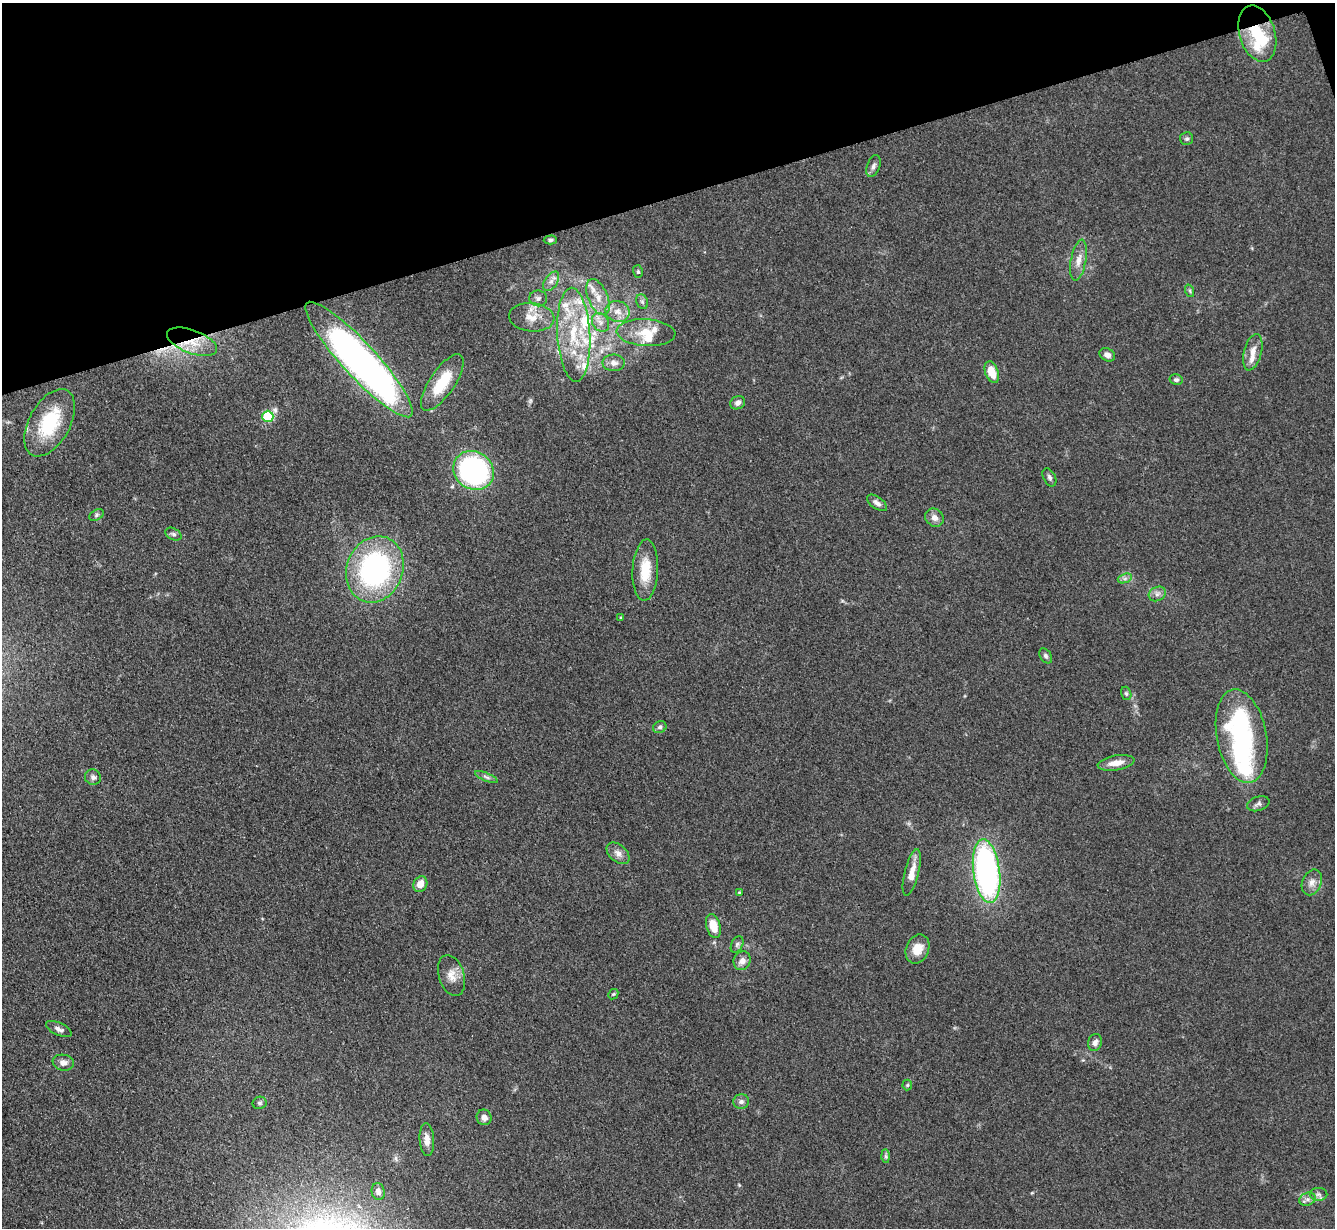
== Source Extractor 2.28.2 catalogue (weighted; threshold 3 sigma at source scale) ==
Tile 3 of 4 x 4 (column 3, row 1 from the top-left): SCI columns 2675-4007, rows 3957-5182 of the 5350 x 5332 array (HDU 1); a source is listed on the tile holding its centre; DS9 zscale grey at full resolution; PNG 1337 x 1230 px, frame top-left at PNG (2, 3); each listed source drawn as its Kron ellipse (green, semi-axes under 4 px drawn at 4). Shown black and unused: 16% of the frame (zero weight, under 3 of 4 exposures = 1% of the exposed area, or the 3 px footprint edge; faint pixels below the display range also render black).
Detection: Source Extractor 2.28.2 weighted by HDU 2 'WHT'; one run over the whole footprint, this tile lists its part. Background 0.116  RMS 0.0069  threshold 0.031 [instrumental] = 3 sigma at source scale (4.5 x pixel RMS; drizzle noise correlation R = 1.50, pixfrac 1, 0.05/0.05 arcsec/px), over >= 5 px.
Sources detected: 84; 1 too faint to see at this stretch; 3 inside a brighter object's white glare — neither listed nor drawn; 10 inside a brighter listed object's ellipse — not listed separately; the other 70 listed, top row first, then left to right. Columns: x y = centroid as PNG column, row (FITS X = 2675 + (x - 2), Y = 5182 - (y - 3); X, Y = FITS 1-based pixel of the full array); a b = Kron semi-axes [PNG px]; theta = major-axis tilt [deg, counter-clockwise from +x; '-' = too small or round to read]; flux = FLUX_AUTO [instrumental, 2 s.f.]
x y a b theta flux
1257 34 29 18 -73 30
1187 139 6 6 - 1.6
873 166 11 6 71 2.7
550 240 6 4 1 1.4
1079 260 21 7 79 6.6
638 272 6 5 - 1.1
551 281 11 6 56 3.5
1190 291 6 4 -72 1.1
598 297 19 10 -67 9.6
538 298 9 8 - 2.8
642 302 7 5 -68 1.5
617 311 12 10 -13 7.1
532 317 22 14 -5 12
601 322 10 8 -53 4.3
646 333 29 13 -4 16
574 335 47 16 -87 43
192 342 26 11 -20 17
1253 352 19 9 75 6.7
1107 355 8 6 -28 3
359 359 77 17 -47 400
614 363 11 8 -2 4.7
992 372 11 6 -70 12
1176 380 6 5 - 1.9
442 382 33 12 56 26
738 403 8 6 25 2.3
268 416 5 5 - 58
50 423 37 20 61 42
474 470 21 18 -37 130
1049 477 10 6 -63 2.1
877 503 11 6 -36 2.9
96 515 8 5 28 1.5
934 518 10 8 -41 4.6
173 534 8 5 -29 1.7
375 569 34 28 69 140
645 570 30 12 87 18
1125 578 7 4 19 2
1157 594 9 7 28 2.8
621 617 3 3 - 0.67
1046 656 8 5 -58 1.8
1126 693 7 5 -74 1.3
660 727 7 6 - 1.8
1242 736 47 25 -79 93
1116 763 18 7 10 8
93 777 8 7 - 2.4
486 777 12 3 -23 1.9
1258 804 11 7 17 2.5
618 853 13 8 -41 4.6
987 871 32 13 -83 200
912 873 24 7 76 8.4
1312 882 13 9 67 4.9
420 884 8 6 61 7
740 892 4 4 - 0.92
713 926 12 7 -75 12
737 944 9 5 63 1.9
917 949 15 11 67 11
742 961 9 8 - 4.6
451 975 21 12 -72 8.4
613 994 6 4 43 0.89
59 1029 14 6 -25 3.1
1095 1042 9 7 72 3.2
63 1063 10 8 -10 4.2
907 1085 5 5 - 0.95
741 1102 8 7 - 2.5
259 1103 7 6 - 1.6
484 1117 8 7 - 4.2
427 1139 16 7 -86 5.7
886 1156 7 4 -89 1.3
378 1192 8 6 -78 3.1
1318 1194 9 6 -1 2.2
1307 1199 8 6 20 2.4
Overlapping masked pixels (flux is a lower limit): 2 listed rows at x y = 1257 34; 192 342